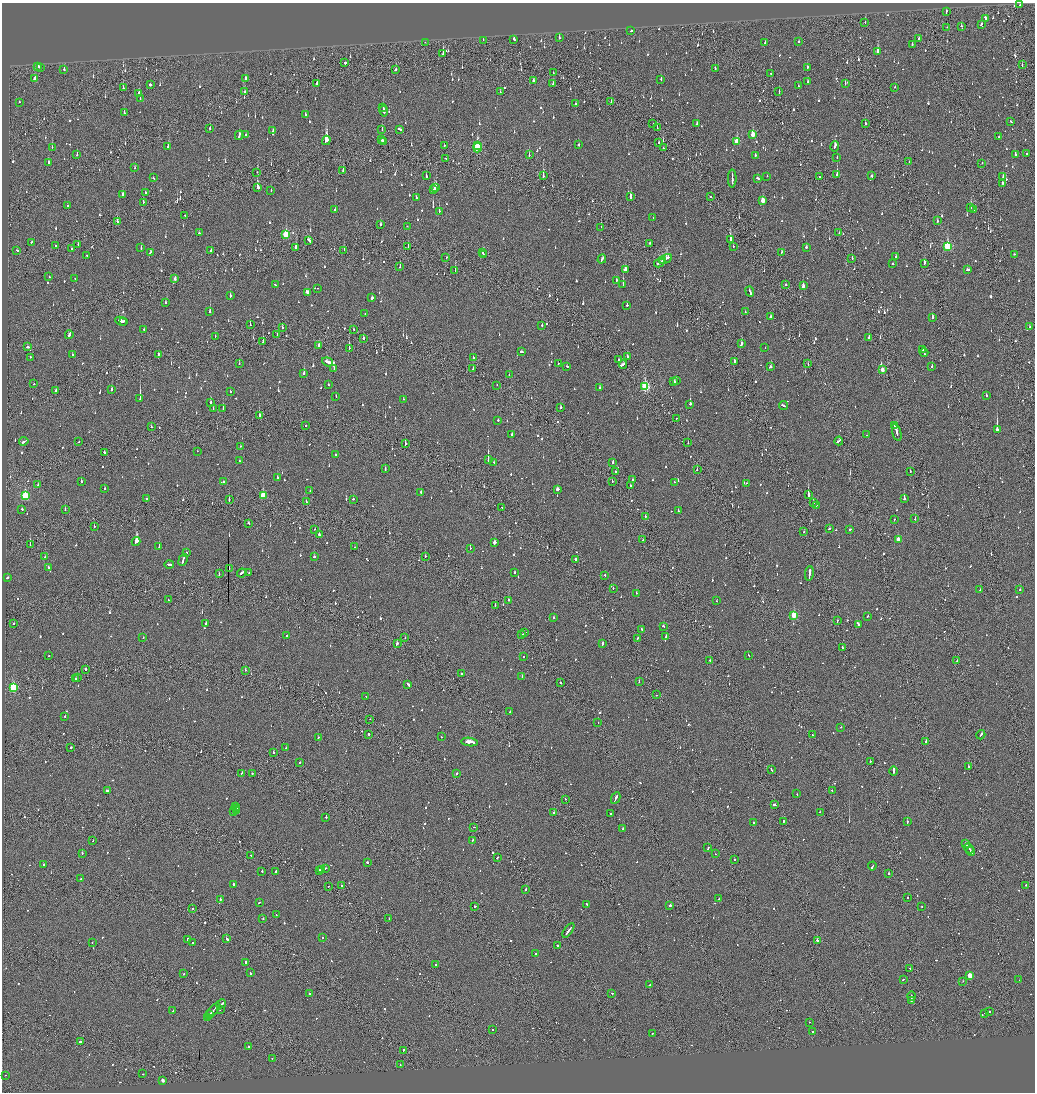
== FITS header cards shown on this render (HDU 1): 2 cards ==
NAXIS1  =                 2065
NAXIS2  =                 2180

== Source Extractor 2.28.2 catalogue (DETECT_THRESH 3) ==
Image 2065 x 2180 px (HDU 1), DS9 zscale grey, zoomed out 1/2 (1 PNG px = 2 x 2 image px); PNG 1037 x 1094 px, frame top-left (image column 1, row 2179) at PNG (2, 3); each listed source drawn as its Kron ellipse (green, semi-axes under 4 px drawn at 4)
Background -0.145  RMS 0.093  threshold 0.279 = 3 sigma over >= 5 px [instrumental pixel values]
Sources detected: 1467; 112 cannot appear on this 1/2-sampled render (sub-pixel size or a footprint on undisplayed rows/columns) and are neither listed nor drawn; of the other 1355, the 500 brightest by FLUX_AUTO listed and drawn (855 fainter detections omitted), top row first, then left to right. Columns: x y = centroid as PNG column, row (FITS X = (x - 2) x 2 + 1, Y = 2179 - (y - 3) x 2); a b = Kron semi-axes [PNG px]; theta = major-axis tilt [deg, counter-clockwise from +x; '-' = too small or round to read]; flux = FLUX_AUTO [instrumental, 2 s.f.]
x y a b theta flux
1020 5 2 2 - 62
946 12 3 2 - 110
985 18 4 2 - 140
865 22 3 2 - 100
981 24 2 2 - 100
961 26 2 2 - 79
947 27 2 1 - 57
631 31 2 2 - 82
559 38 2 2 - 94
918 38 2 2 - 74
514 39 3 2 - 77
483 40 2 1 - 88
425 42 2 2 - 61
799 42 2 2 - 110
765 43 2 2 - 94
912 44 3 2 - 86
878 51 3 2 - 450
443 54 3 2 - 190
345 63 2 2 - 930
1022 65 2 2 - 58
38 66 3 2 - 320
807 67 2 2 - 77
40 68 2 1 - 75
715 68 2 2 - 85
64 70 3 2 - 160
396 70 3 2 - 65
553 73 2 1 - 54
771 73 2 2 - 81
35 79 3 2 - 180
245 79 3 2 - 74
661 79 3 2 - 88
533 80 2 2 - 57
808 82 2 2 - 290
845 83 2 1 - 170
317 84 3 2 - 55
553 84 3 2 - 76
150 85 2 2 - 1600
798 86 2 2 - 56
895 87 2 2 - 59
123 88 2 2 - 76
245 92 3 1 - 130
500 92 3 2 - 65
779 92 3 2 - 74
139 93 3 2 - 180
140 98 3 2 - 86
19 102 2 2 - 55
611 102 3 2 - 59
575 104 3 2 - 66
383 107 3 2 - 80
384 111 5 2 - 190
124 113 2 2 - 360
305 114 2 2 - 63
1011 121 3 2 - 160
653 124 2 1 - 61
697 124 3 2 - 77
865 124 3 2 - 75
657 128 2 1 - 220
210 129 2 2 - 69
382 129 3 2 - 53
400 129 3 2 - 150
273 131 2 2 - 62
239 135 4 2 - 170
246 135 2 2 - 63
753 135 4 2 - 280
999 137 2 2 - 98
326 140 5 2 - 2500
382 140 2 1 - 190
737 141 4 3 - 380
384 142 4 2 - 440
658 142 2 1 - 59
444 145 2 2 - 89
478 145 2 1 - 120
578 145 2 2 - 340
835 146 5 2 - 220
52 147 2 2 - 79
168 147 4 2 - 170
477 148 5 3 - 1100
663 148 2 2 - 67
1026 153 2 2 - 89
1015 154 3 2 - 170
77 155 2 2 - 110
529 155 2 2 - 100
755 155 3 2 - 140
446 158 2 1 - 73
837 158 2 2 - 69
909 161 2 1 - 62
48 162 2 2 - 62
982 163 2 2 - 92
135 168 2 2 - 160
343 170 3 2 - 72
257 172 2 1 - 51
837 174 3 2 - 340
426 176 3 2 - 93
543 176 3 1 - 250
767 176 2 2 - 63
872 176 2 2 - 59
1003 176 3 2 - 51
819 177 2 2 - 73
153 178 3 2 - 76
732 178 9 2 89 420
758 178 3 2 - 130
1002 183 2 2 - 110
436 187 3 2 - 280
257 188 3 2 - 2100
434 189 3 2 - 320
271 190 2 2 - 91
146 193 3 2 - 60
123 194 3 2 - 200
631 196 4 2 - 310
416 197 3 2 - 160
710 197 2 2 - 140
763 200 3 2 - 290
143 203 3 1 - 96
67 206 2 2 - 95
971 208 3 2 - 380
973 209 3 1 - 130
335 210 2 2 - 63
439 211 2 2 - 310
185 215 3 2 - 130
653 218 2 1 - 54
937 221 3 2 - 58
117 222 3 2 - 260
381 224 3 2 - 130
407 226 2 2 - 140
601 227 2 1 - 59
199 233 2 1 - 140
839 233 2 1 - 54
286 235 4 3 - 720
730 239 3 2 - 430
309 240 4 2 - 190
31 242 2 2 - 81
650 243 2 2 - 140
78 244 2 1 - 78
56 246 2 1 - 79
733 246 2 1 - 140
947 246 4 3 - 1200
141 247 3 2 - 74
296 247 3 2 - 230
408 247 3 1 - 120
806 247 2 2 - 370
71 249 3 1 - 93
17 250 2 2 - 100
344 250 2 1 - 120
211 251 2 2 - 220
150 252 3 2 - 61
781 252 3 2 - 63
482 253 3 2 - 55
1015 254 3 2 - 77
86 255 2 2 - 290
483 255 2 2 - 90
896 257 2 2 - 62
446 258 2 1 - 63
852 258 2 2 - 120
602 259 4 2 - 150
665 259 7 3 30 520
663 261 2 1 - 180
659 263 5 2 - 160
925 263 2 2 - 73
893 264 2 2 - 100
400 267 3 2 - 85
455 270 2 1 - 220
625 270 3 2 - 220
968 270 3 2 - 140
49 277 2 2 - 54
75 278 2 2 - 58
175 278 3 2 - 72
616 280 2 2 - 97
623 284 3 2 - 270
275 285 3 2 - 96
786 285 2 1 - 63
803 286 3 2 - 280
318 288 2 2 - 69
750 292 5 2 - 320
307 293 4 2 - 240
230 296 3 2 - 58
372 298 3 2 - 120
165 303 3 2 - 110
627 305 2 2 - 100
210 311 2 2 - 370
745 312 2 2 - 82
365 313 2 1 - 64
770 317 3 2 - 120
932 317 3 2 - 240
121 321 6 3 -25 230
123 321 4 2 - 120
250 325 2 2 - 80
542 325 2 2 - 77
1030 327 2 2 - 51
282 328 2 2 - 240
144 329 2 2 - 74
354 329 2 1 - 57
69 335 4 2 - 110
277 335 2 1 - 92
215 336 2 1 - 55
869 337 2 2 - 95
363 339 3 2 - 96
263 342 4 1 - 120
742 344 3 2 - 290
319 345 3 2 - 83
28 347 3 2 - 260
349 348 4 2 - 380
765 348 2 1 - 59
923 349 3 2 - 130
521 352 3 2 - 110
924 352 4 2 - 160
158 354 2 2 - 140
72 355 2 2 - 86
30 357 2 2 - 56
627 357 2 2 - 150
473 358 2 2 - 57
618 360 2 1 - 94
734 361 2 2 - 160
328 362 6 2 -20 260
239 363 3 2 - 55
558 363 2 2 - 78
623 364 4 2 - 120
808 364 4 1 - 78
567 366 2 2 - 110
932 366 2 2 - 130
770 367 3 2 - 140
334 369 2 2 - 68
473 369 2 1 - 81
882 370 3 2 - 180
304 374 3 2 - 270
509 375 2 1 - 62
676 381 3 2 - 94
674 382 4 2 - 130
34 384 2 2 - 78
328 385 2 2 - 59
497 385 2 1 - 52
645 387 4 3 - 1600
600 388 2 2 - 220
112 389 3 2 - 140
56 391 3 1 - 200
230 391 2 2 - 80
986 395 2 2 - 79
336 397 2 2 - 110
140 399 4 2 - 690
403 399 2 2 - 57
211 402 2 2 - 200
690 404 3 2 - 630
784 405 4 2 - 220
561 407 2 2 - 240
223 408 2 2 - 180
213 409 3 2 - 100
259 416 3 2 - 170
676 418 2 2 - 66
498 420 2 2 - 90
306 426 2 2 - 120
895 426 3 1 - 120
151 427 2 2 - 60
997 429 3 2 - 2100
897 432 9 2 -74 550
512 435 3 2 - 120
867 435 2 2 - 150
24 441 5 2 - 230
839 441 4 2 - 230
79 442 2 2 - 57
688 443 2 1 - 130
405 444 2 2 - 190
240 446 2 2 - 59
197 451 2 1 - 54
104 453 4 2 - 120
336 455 2 2 - 64
239 460 2 2 - 57
488 460 3 2 - 910
494 462 2 2 - 70
613 462 3 1 - 270
385 468 3 2 - 94
697 470 2 2 - 140
910 471 2 2 - 72
616 472 2 2 - 110
277 478 2 2 - 160
633 480 2 2 - 67
81 481 2 2 - 77
612 481 2 1 - 100
223 482 2 2 - 54
674 482 2 2 - 68
746 483 2 1 - 150
38 484 2 2 - 67
630 485 2 2 - 69
105 488 2 2 - 68
558 489 3 2 - 170
310 491 2 1 - 92
421 492 2 2 - 400
808 494 3 2 - 1400
263 495 4 2 - 590
25 496 4 3 - 1200
146 499 2 2 - 55
229 499 3 1 - 170
353 499 2 2 - 51
904 499 2 2 - 930
306 502 2 2 - 160
813 502 2 2 - 110
816 505 3 1 - 100
502 507 2 2 - 61
22 509 2 2 - 59
65 510 2 2 - 120
678 511 2 2 - 95
645 516 2 2 - 250
894 519 2 2 - 75
915 519 2 2 - 190
249 523 3 2 - 71
94 526 2 2 - 110
315 529 2 2 - 61
829 529 3 2 - 110
850 529 2 2 - 230
804 532 2 2 - 67
319 535 3 2 - 190
898 539 3 2 - 200
643 540 3 2 - 180
136 542 4 2 - 2200
494 543 3 2 - 240
30 545 2 2 - 270
159 547 2 2 - 220
354 547 2 1 - 67
470 548 2 2 - 860
186 553 2 2 - 62
425 556 2 1 - 75
45 557 2 1 - 56
314 557 2 2 - 130
575 559 2 2 - 400
183 560 6 2 69 190
169 565 5 2 - 290
48 567 2 2 - 110
229 569 2 2 - 170
515 572 2 2 - 110
242 573 5 2 - 160
249 573 2 2 - 130
809 573 7 2 82 1700
219 574 2 1 - 75
605 575 2 2 - 80
8 577 3 2 - 65
613 588 2 2 - 56
980 590 2 2 - 69
1020 590 2 2 - 110
636 593 2 2 - 100
168 600 2 1 - 160
508 600 3 2 - 240
717 601 2 1 - 52
495 605 2 1 - 81
794 615 3 3 - 550
868 616 2 2 - 56
554 617 2 2 - 250
837 621 3 1 - 140
14 623 2 2 - 92
206 623 3 2 - 130
858 624 3 2 - 280
663 626 2 2 - 59
642 629 2 2 - 80
525 633 4 2 - 160
522 634 3 1 - 190
287 635 2 2 - 100
666 636 3 2 - 210
143 638 2 2 - 82
405 638 2 2 - 98
637 639 3 2 - 110
397 643 2 2 - 300
603 644 4 2 - 150
842 648 3 2 - 100
748 655 2 1 - 130
48 656 2 2 - 98
523 657 2 1 - 210
710 660 2 2 - 63
957 661 2 1 - 120
86 669 2 2 - 170
245 670 2 2 - 75
461 674 2 2 - 71
522 676 2 2 - 64
78 678 2 1 - 100
76 679 2 2 - 59
639 682 2 2 - 81
560 683 2 2 - 67
408 684 4 2 - 150
13 688 3 3 - 1200
656 695 2 1 - 57
366 697 2 2 - 61
510 712 2 2 - 61
65 716 2 2 - 54
370 719 2 2 - 93
598 723 2 2 - 61
841 727 2 2 - 77
369 734 2 2 - 90
813 735 2 2 - 130
981 735 5 2 - 150
318 737 2 2 - 55
441 737 2 2 - 59
926 741 2 2 - 140
470 742 8 2 -6 1100
71 747 2 2 - 79
286 747 2 2 - 71
273 752 2 2 - 86
870 761 2 1 - 60
300 762 2 2 - 60
968 767 2 1 - 78
772 770 3 2 - 100
894 771 5 2 - 380
242 773 2 2 - 60
252 773 2 2 - 95
457 773 2 2 - 330
832 790 2 1 - 59
107 791 3 2 - 540
797 794 2 2 - 81
616 798 6 2 64 280
565 799 2 2 - 52
774 805 3 2 - 150
236 806 3 2 - 280
236 808 2 2 - 150
234 811 2 2 - 88
237 811 2 2 - 170
554 812 2 2 - 210
820 812 2 1 - 55
611 814 2 2 - 51
326 817 2 2 - 54
784 821 2 1 - 360
753 822 2 2 - 130
907 822 3 2 - 180
474 827 2 2 - 110
623 829 2 2 - 120
93 840 2 2 - 60
472 840 4 2 - 140
965 843 4 2 - 85
708 848 3 2 - 150
969 848 5 2 - 460
971 851 4 1 - 170
82 853 2 2 - 95
715 854 2 1 - 75
251 855 2 2 - 84
497 858 2 2 - 63
734 859 2 1 - 140
367 862 2 2 - 130
44 865 2 2 - 260
872 866 4 2 - 200
325 868 3 1 - 290
322 869 3 2 - 270
320 870 2 2 - 140
262 871 2 2 - 56
276 872 4 2 - 350
889 874 2 2 - 270
81 879 2 1 - 68
233 884 2 2 - 200
1025 885 2 2 - 190
328 886 2 2 - 71
341 886 2 2 - 110
526 889 2 2 - 81
908 898 2 2 - 120
220 899 2 2 - 320
719 899 2 2 - 120
259 902 2 1 - 110
587 905 4 2 - 200
670 905 2 2 - 270
922 906 2 2 - 90
474 907 3 2 - 260
193 909 2 1 - 55
276 915 2 2 - 60
263 918 2 2 - 71
389 919 2 2 - 75
568 930 8 2 54 310
322 938 2 2 - 68
227 939 3 2 - 760
188 940 3 2 - 170
817 941 2 1 - 1200
92 943 2 2 - 76
192 943 2 2 - 160
557 946 3 2 - 220
536 953 2 2 - 120
246 962 2 2 - 120
436 965 2 2 - 100
910 968 2 2 - 76
251 973 2 2 - 130
184 974 2 2 - 130
970 976 3 3 - 410
903 979 3 2 - 73
1019 980 2 2 - 94
963 981 2 1 - 77
650 985 2 1 - 62
612 993 2 2 - 53
309 994 2 2 - 170
911 996 5 1 - 200
911 1000 2 2 - 110
221 1004 5 1 - 330
220 1009 2 2 - 110
213 1010 8 1 45 320
173 1011 3 2 - 89
989 1012 2 2 - 210
985 1013 2 2 - 150
210 1014 4 2 - 280
208 1017 2 2 - 240
809 1022 2 1 - 190
493 1029 2 2 - 52
812 1032 2 2 - 120
652 1034 2 2 - 110
80 1042 2 2 - 640
248 1047 3 2 - 100
403 1050 3 2 - 130
272 1059 2 2 - 91
400 1065 3 2 - 86
143 1074 2 1 - 51
5 1075 2 2 - 97
163 1080 2 2 - 100
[855 fainter detections neither listed nor drawn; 112 sub-pixel or undisplayed-footprint detections neither listed nor drawn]